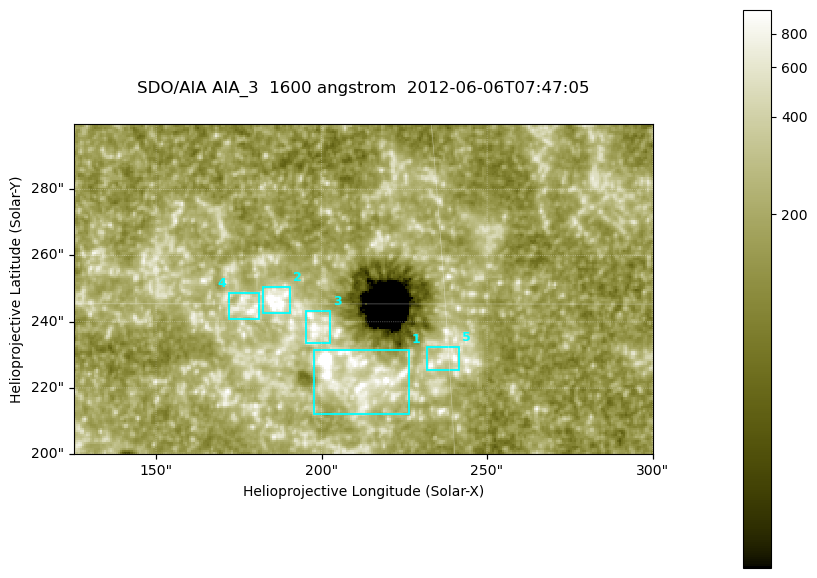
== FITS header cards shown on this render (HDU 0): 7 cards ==
TELESCOP= 'SDO/AIA '
INSTRUME= 'AIA_3   '
WAVELNTH=                 1600
WAVEUNIT= 'angstrom'
DATE-OBS= '2012-06-06T07:47:05.12'
CTYPE1  = 'HPLN-TAN'
CTYPE2  = 'HPLT-TAN'

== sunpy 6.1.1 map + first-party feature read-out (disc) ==
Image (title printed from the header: SDO/AIA AIA_3  1600 angstrom  2012-06-06T07:47:05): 287 x 164 px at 0.609 arcsec/px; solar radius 946 arcsec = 1552 px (partial field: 0.6% of the solar disc is inside the frame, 100% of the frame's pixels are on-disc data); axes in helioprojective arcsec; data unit not stated in the header (colour bar unlabelled)
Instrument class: DISC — disc imager (sunpy class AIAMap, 1600 A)
Bright regions (active regions / flare kernels): reference = the on-disc median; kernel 3 px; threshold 5 sigma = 335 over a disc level ~186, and >= 1.15x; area >= 47 px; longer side >= 3 px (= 1.8 arcsec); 5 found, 5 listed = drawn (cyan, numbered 1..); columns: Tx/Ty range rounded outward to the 2 arcsec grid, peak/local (2 s.f.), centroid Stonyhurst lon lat
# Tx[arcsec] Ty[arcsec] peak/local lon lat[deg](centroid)
1 196..226 212..232 21 +13 +14
2 182..192 242..252 13 +12 +15
3 194..204 232..244 5.8 +12 +15
4 172..182 240..250 5.5 +11 +15
5 232..242 224..232 4.9 +15 +14